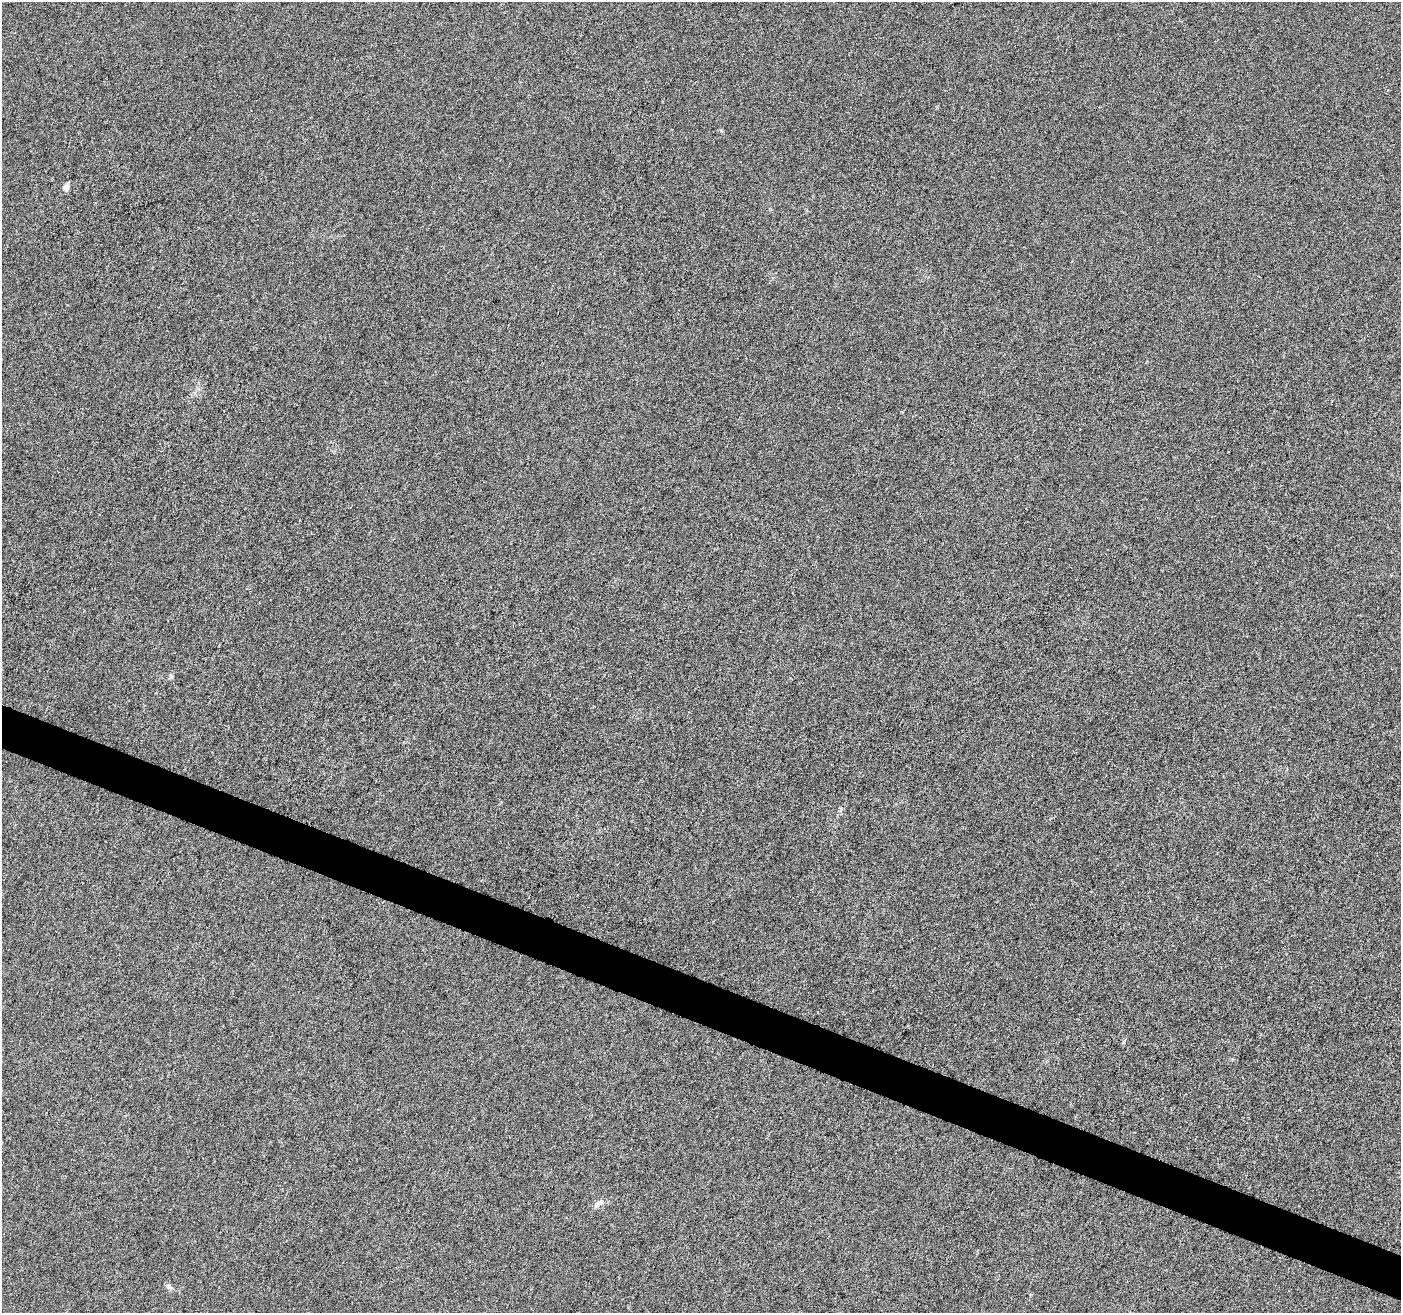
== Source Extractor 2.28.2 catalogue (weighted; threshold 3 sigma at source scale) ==
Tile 6 of 4 x 4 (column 2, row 2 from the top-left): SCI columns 1399-2797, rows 2831-4141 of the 5601 x 5727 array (HDU 1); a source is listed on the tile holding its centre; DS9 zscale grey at full resolution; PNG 1403 x 1315 px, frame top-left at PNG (2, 2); no overlay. Shown black and unused: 3% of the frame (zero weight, under 3 of 6 exposures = <1% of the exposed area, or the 3 px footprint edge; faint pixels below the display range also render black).
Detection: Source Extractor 2.28.2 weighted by HDU 2 'WHT'; one run over the whole footprint, this tile lists its part. Background 0.00102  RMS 0.0028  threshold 0.0115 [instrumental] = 3 sigma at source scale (4.09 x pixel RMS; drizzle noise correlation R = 1.36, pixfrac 0.8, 0.0396/0.0396 arcsec/px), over >= 5 px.
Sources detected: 4; all 4 listed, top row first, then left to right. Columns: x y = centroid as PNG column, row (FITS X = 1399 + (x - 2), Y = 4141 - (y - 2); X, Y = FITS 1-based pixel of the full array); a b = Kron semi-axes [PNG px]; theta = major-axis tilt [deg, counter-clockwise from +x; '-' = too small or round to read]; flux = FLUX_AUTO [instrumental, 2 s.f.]
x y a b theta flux
66 187 5 4 - 2.6
171 677 6 5 - 0.42
596 1205 9 6 63 0.89
169 1287 11 5 -31 0.78